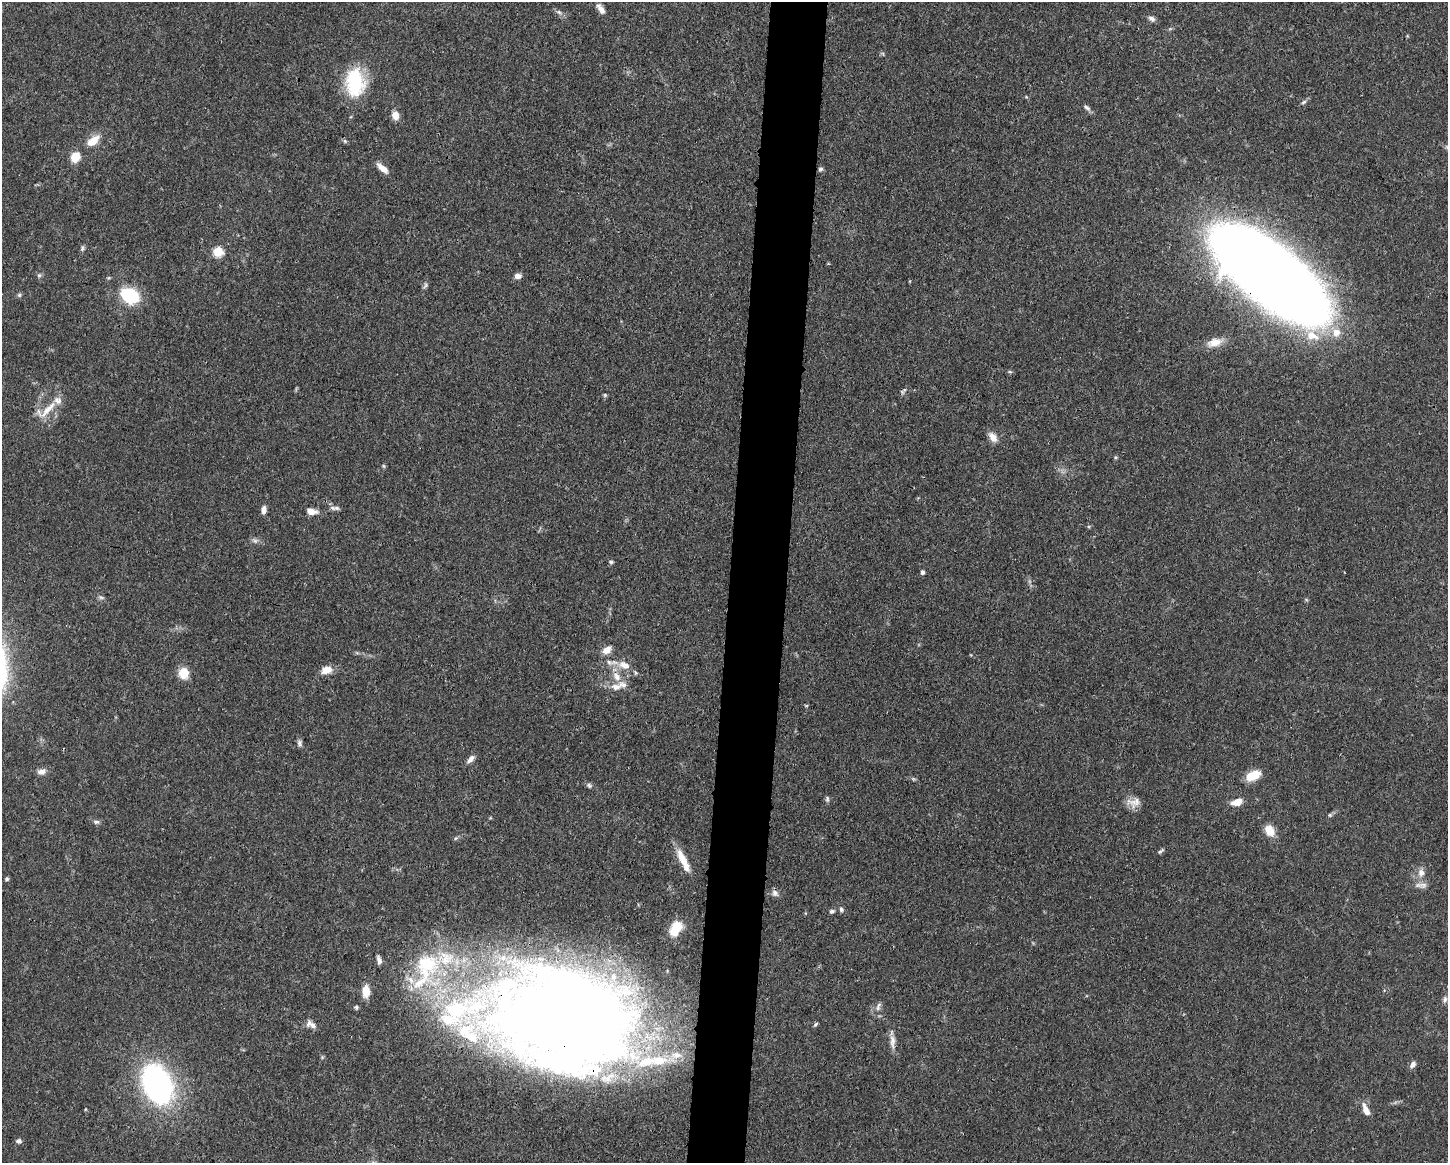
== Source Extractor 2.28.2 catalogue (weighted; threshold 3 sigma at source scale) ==
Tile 8 of 3 x 4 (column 2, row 3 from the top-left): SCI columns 1558-3003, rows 1169-2329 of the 4671 x 4660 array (HDU 1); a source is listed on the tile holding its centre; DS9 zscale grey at full resolution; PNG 1450 x 1165 px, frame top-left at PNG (2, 2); no overlay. Shown black and unused: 4% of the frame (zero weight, under 3 of 4 exposures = <1% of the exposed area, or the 3 px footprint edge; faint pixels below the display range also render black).
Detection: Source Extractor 2.28.2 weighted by HDU 2 'WHT'; one run over the whole footprint, this tile lists its part. Background 0.0415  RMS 0.0027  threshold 0.0123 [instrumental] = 3 sigma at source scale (4.5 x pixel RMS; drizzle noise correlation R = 1.50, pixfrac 1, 0.05/0.05 arcsec/px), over >= 5 px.
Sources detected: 93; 3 inside a brighter object's white glare — not listed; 12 inside a brighter listed object's ellipse — not listed separately; the other 78 listed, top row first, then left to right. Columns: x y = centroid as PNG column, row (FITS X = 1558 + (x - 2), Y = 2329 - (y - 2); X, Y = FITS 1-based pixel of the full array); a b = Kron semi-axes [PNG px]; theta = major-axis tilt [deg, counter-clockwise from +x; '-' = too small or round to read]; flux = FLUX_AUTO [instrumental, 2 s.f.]
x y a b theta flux
601 9 13 6 -57 1.6
559 12 7 5 -43 0.65
1152 19 10 6 -33 0.94
355 82 23 15 -89 23
1304 102 8 5 28 0.6
1086 107 11 5 -33 0.84
395 115 8 7 - 2.7
93 141 16 9 36 4
345 141 6 4 -89 0.4
75 157 10 8 62 4.6
382 168 15 6 -41 2.5
821 169 6 5 - 0.64
82 249 9 4 65 0.58
218 252 6 5 - 15
1270 274 88 34 -38 800
39 275 6 5 - 0.51
517 276 8 7 - 1.3
109 278 5 3 - 0.29
425 285 9 5 60 0.63
19 295 6 5 - 0.48
130 296 11 8 -27 28
1336 332 9 9 - 2.9
1312 336 20 11 -23 5.3
1214 342 22 11 16 3.4
1010 372 6 4 -19 0.35
902 392 7 5 -54 0.5
605 395 6 5 - 0.4
46 410 37 11 37 5.1
993 437 12 7 -57 2.4
1116 457 5 4 - 0.35
383 466 6 4 -88 0.35
337 508 10 6 -3 0.91
263 510 8 5 81 1.6
311 511 11 6 -12 2.6
255 541 8 6 -17 0.8
611 562 6 5 - 0.52
922 572 5 4 - 0.74
101 598 8 4 -9 0.55
607 650 11 8 29 2.3
624 665 18 10 -20 3.3
326 670 12 8 17 3.1
183 673 14 12 -77 3.6
617 676 14 9 -54 2.9
806 706 6 3 19 0.27
300 743 9 6 -72 0.8
470 759 12 6 47 1.4
42 771 11 7 14 1.6
1253 776 14 8 22 6.6
589 785 8 6 -40 0.62
827 799 9 5 78 0.55
1134 802 17 12 6 2.6
1237 802 12 7 17 3
1330 815 5 5 - 0.41
96 822 8 5 1 0.72
1269 830 13 9 -58 3.8
1161 851 10 4 41 0.53
683 861 31 8 -64 4.9
1421 873 11 9 -89 1.9
7 879 5 5 - 0.44
1423 884 14 8 24 1.5
775 893 10 7 -49 1.1
841 909 6 5 - 0.67
832 911 7 5 7 0.6
676 928 15 9 61 8.3
379 960 9 5 -76 1.2
426 965 57 41 -74 37
366 991 11 7 -89 4.4
1445 999 10 5 77 0.81
878 1006 14 5 67 1.1
356 1007 6 4 89 0.42
568 1016 125 78 -5 550
311 1024 14 8 -29 1.6
816 1024 7 4 49 0.42
892 1041 21 7 -87 2.1
1413 1065 9 6 53 1.2
157 1084 31 20 -66 80
1366 1110 14 6 -66 2.7
18 1141 7 6 - 0.8
Overlapping masked pixels (flux is a lower limit): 2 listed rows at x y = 1270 274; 568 1016